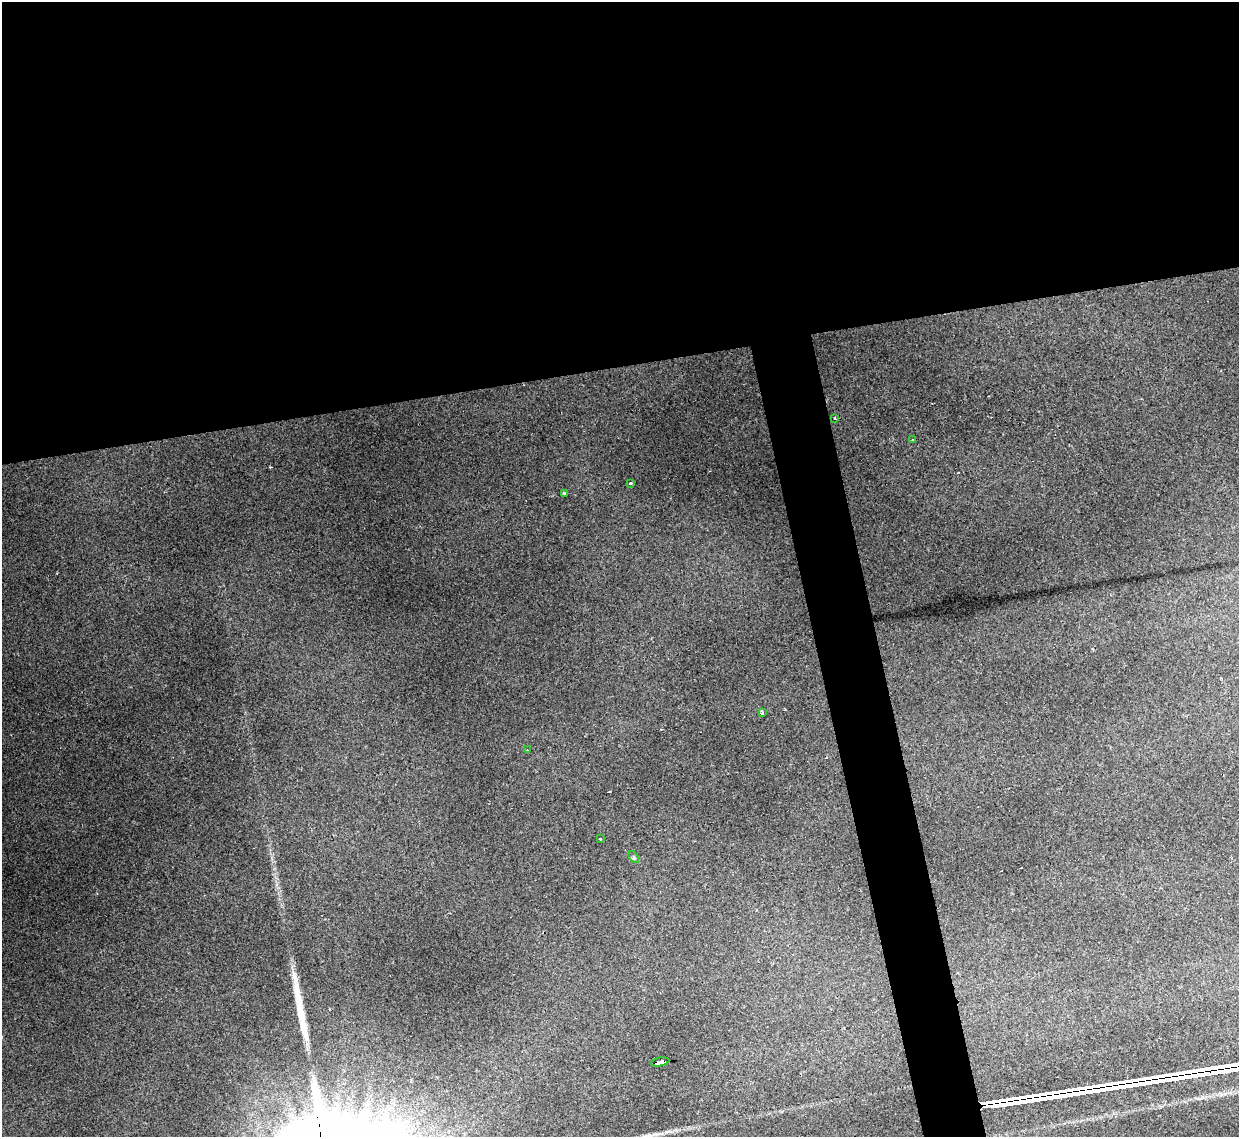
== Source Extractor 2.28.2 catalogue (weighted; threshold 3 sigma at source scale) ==
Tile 2 of 4 x 4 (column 2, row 1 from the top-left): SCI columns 1238-2474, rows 3657-4791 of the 4949 x 4930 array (HDU 1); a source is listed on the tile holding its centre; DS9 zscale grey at full resolution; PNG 1241 x 1139 px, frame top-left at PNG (2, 2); each listed source drawn as its Kron ellipse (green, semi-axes under 4 px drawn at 4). Shown black and unused: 36% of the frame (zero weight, under 2 of 3 exposures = <1% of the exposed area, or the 3 px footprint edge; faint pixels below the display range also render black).
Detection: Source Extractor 2.28.2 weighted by HDU 2 'WHT'; one run over the whole footprint, this tile lists its part. Background 0.16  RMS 0.0093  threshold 0.0417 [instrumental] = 3 sigma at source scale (4.5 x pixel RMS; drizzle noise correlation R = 1.50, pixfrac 1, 0.05/0.05 arcsec/px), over >= 5 px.
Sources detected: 12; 2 cosmic-ray / hot-pixel residue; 1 long thin detection or spike segment (spike, bleed or trail) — neither listed nor drawn; the other 9 listed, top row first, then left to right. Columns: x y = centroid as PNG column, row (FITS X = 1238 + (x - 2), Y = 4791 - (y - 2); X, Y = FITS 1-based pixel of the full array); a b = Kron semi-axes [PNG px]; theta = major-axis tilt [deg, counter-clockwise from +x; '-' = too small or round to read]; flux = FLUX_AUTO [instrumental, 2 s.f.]
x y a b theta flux
835 419 3 3 - 2.3
913 440 3 2 - 0.81
630 483 4 3 - 5
564 494 3 3 - 7.5
762 713 4 3 - 1.5
527 750 3 2 - 1.8
601 839 3 2 - 1.7
634 857 7 3 -54 1.5
660 1062 9 3 11 64
Overlapping masked pixels (flux is a lower limit): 1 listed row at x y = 660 1062